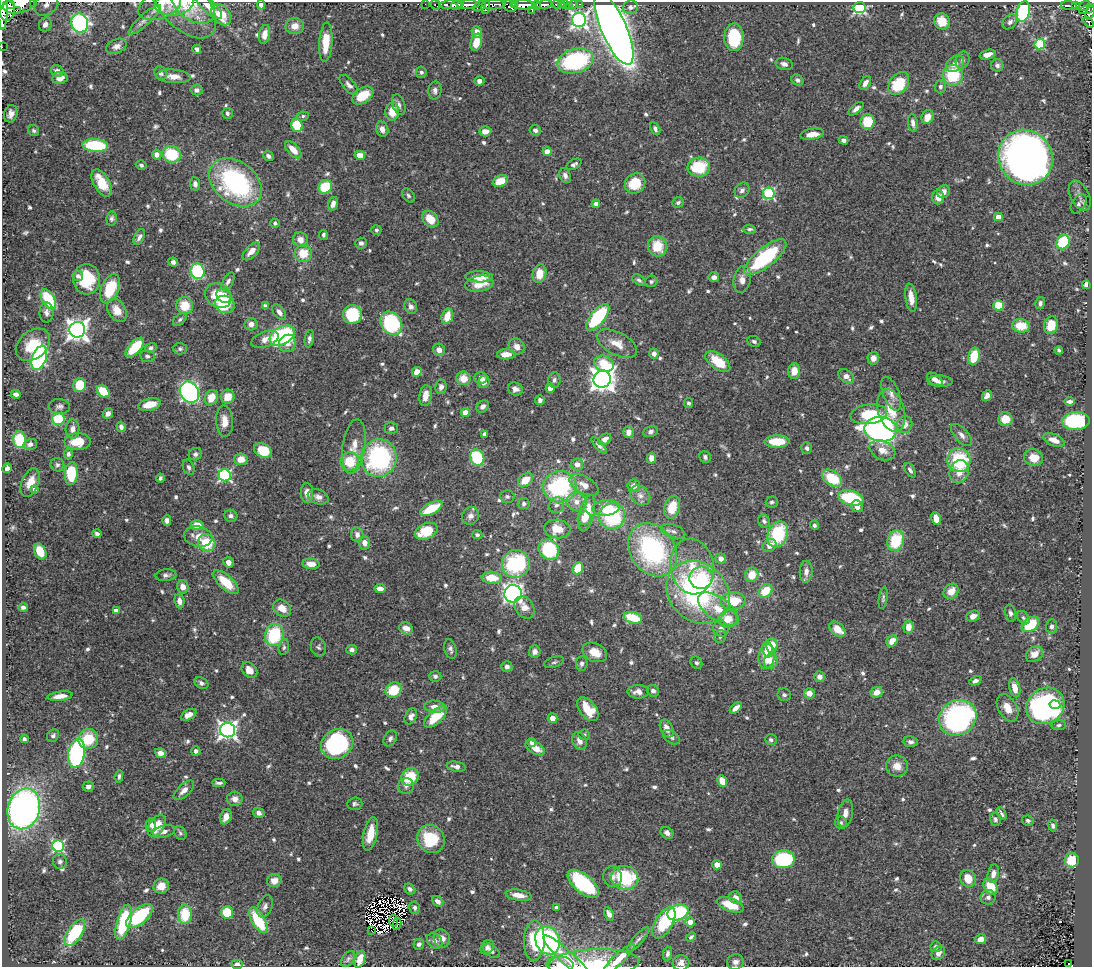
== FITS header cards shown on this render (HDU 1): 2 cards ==
NAXIS1  =                 1090
NAXIS2  =                  965

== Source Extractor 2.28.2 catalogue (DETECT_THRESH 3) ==
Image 1090 x 965 px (HDU 1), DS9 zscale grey, 1 PNG px = 1 image px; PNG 1094 x 969 px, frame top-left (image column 1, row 965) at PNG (2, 2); each listed source drawn as its Kron ellipse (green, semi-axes under 4 px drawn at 4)
Background 0.536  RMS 0.024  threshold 0.0734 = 3 sigma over >= 5 px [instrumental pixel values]
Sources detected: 717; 4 with non-positive FLUX_AUTO (blend fragments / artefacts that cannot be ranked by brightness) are neither listed nor drawn; of the other 713, the 500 brightest by FLUX_AUTO listed and drawn (213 fainter detections omitted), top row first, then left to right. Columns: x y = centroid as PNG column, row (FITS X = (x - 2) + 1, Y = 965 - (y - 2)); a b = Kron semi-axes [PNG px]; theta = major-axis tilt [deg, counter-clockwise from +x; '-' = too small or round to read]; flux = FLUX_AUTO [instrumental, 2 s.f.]
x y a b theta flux
34 2 3 2 - 23
174 3 19 12 9 14
10 4 3 2 - 260
19 4 16 9 12 1700
193 4 24 15 -36 24
425 4 2 2 - 4.3
515 4 3 3 - 150
556 4 4 3 - 87
562 4 3 2 - 17
565 4 3 3 - 93
574 4 3 3 - 27
579 4 3 2 - 9.1
46 5 13 10 32 13
160 5 22 13 21 28
184 5 41 23 -47 47
261 5 5 4 - 6.4
436 5 5 3 - 12
451 5 12 4 2 200
456 5 5 5 - 220
468 5 11 4 1 820
494 5 12 4 0 310
523 5 11 5 -1 1200
537 5 4 3 - 200
544 5 8 4 11 360
208 6 17 6 -43 17
479 6 7 4 30 130
510 6 7 5 -30 310
569 6 3 2 - 4.7
1069 6 8 4 -4 81
1075 6 4 3 - 79
1084 6 6 3 36 110
486 7 7 3 84 170
630 7 7 6 - 6.1
860 8 6 5 - 260
3 9 20 4 88 1300
1088 9 9 4 21 220
17 10 3 2 - 5100
532 10 4 3 - 170
8 11 10 7 78 930
1023 12 10 6 77 170
1090 13 7 3 69 120
221 15 12 8 -51 37
145 20 21 5 42 11
579 20 7 7 - 530
942 21 8 7 - 31
1010 22 8 6 46 6.9
1088 22 6 4 -50 96
80 23 9 8 - 380
45 24 7 6 - 11
295 26 9 8 - 14
614 29 39 12 -66 2600
477 32 6 5 - 15
265 34 9 5 77 12
734 37 14 9 89 91
326 42 19 6 86 41
476 42 9 5 73 33
1040 44 5 5 - 130
116 46 10 7 22 8.6
2 47 2 2 - 4.4
197 49 4 4 - 4.7
988 55 8 4 16 11
963 60 8 6 67 5.2
575 61 18 12 16 220
784 64 9 6 -15 7.6
955 64 10 7 36 13
997 65 6 6 - 5.8
57 71 6 5 - 5.8
421 72 5 5 - 4.7
161 73 7 6 - 5.3
953 75 10 10 - 82
173 76 17 6 -4 14
60 78 8 6 8 11
797 80 6 5 - 4.1
479 81 5 4 - 8.2
865 83 7 4 56 9.1
899 83 13 9 53 68
349 85 12 6 -49 7.7
940 87 6 5 - 5.7
197 90 6 5 - 6.1
435 90 9 6 82 7.1
363 96 12 7 33 41
399 105 10 6 -72 6.1
856 109 9 4 40 7.7
392 112 9 7 88 29
227 113 5 5 - 4.5
11 114 9 6 74 12
303 116 6 4 10 3.8
927 117 7 5 63 17
868 122 7 7 - 58
913 123 9 5 -83 7.4
297 125 7 5 -74 62
382 129 8 6 -73 10
655 129 7 4 -61 4.7
535 130 6 5 - 4.8
34 131 6 5 - 4.2
485 131 6 5 - 13
812 134 12 5 9 19
843 140 5 4 - 6.2
95 145 13 6 -4 120
293 150 10 5 -47 18
547 151 4 4 - 23
157 154 5 4 - 9.2
172 154 9 8 - 72
360 155 5 4 - 18
268 156 6 4 -42 4.6
1025 157 28 26 -53 1300
574 164 8 5 30 4.7
141 165 5 4 - 4
699 167 11 9 10 73
565 176 8 5 -70 6.5
500 181 8 5 21 30
235 182 29 21 -38 280
102 183 15 8 -61 44
635 183 11 9 42 51
195 184 6 5 - 7.3
325 187 7 6 - 60
742 190 8 6 48 5.9
943 192 7 6 - 8.7
769 193 6 5 - 190
408 195 8 5 -52 4
1080 196 16 9 -63 9.1
938 197 7 6 - 14
678 202 6 5 - 3.9
333 204 7 4 74 10
596 204 4 4 - 7.3
1079 204 10 6 56 5.4
998 217 4 4 - 23
112 218 7 5 82 4.1
430 219 9 7 -46 30
275 223 5 4 - 4
750 229 6 4 -4 4
376 230 5 4 - 3.7
323 235 5 4 - 3.9
139 237 8 5 63 6.5
300 240 7 7 - 14
1063 242 7 6 - 75
361 243 6 5 - 5.3
657 246 10 9 - 41
251 251 11 5 46 13
303 253 8 8 - 35
765 257 26 9 38 170
173 262 5 4 - 5.6
197 271 8 7 - 170
539 274 9 7 78 26
78 276 5 5 - 6.1
479 277 14 5 -2 20
714 277 5 5 - 9
87 279 15 13 -86 72
742 279 13 8 78 15
639 280 7 4 -37 3.8
651 281 6 5 - 3.7
228 282 10 5 61 5.7
479 284 14 8 10 31
1086 285 4 4 - 11
110 289 15 9 67 62
218 296 14 11 -36 43
224 296 8 6 -46 21
911 298 14 5 -82 18
48 299 11 6 -59 87
1040 303 6 4 78 4.7
225 304 10 8 -18 75
185 305 9 8 - 36
999 305 5 5 - 47
265 306 4 4 - 5.4
411 307 7 6 - 7.7
117 310 13 8 -59 23
279 312 9 5 -52 7.9
46 313 10 7 -89 7.1
352 315 9 9 - 80
447 316 8 5 73 24
598 317 16 7 51 140
180 319 8 5 44 3.5
391 323 12 10 -53 160
251 324 6 6 - 9.9
1051 325 9 7 75 36
1021 326 9 6 -8 38
77 330 8 8 - 1300
282 336 13 8 31 190
265 339 14 7 20 14
309 339 9 4 79 4.9
754 341 7 5 -25 4.6
287 343 9 8 - 13
617 344 22 11 -28 23
33 345 19 13 40 44
517 346 8 7 - 12
135 347 12 6 47 63
151 348 6 5 - 4.7
180 349 7 6 - 3.7
439 350 6 6 - 11
1059 350 4 3 - 4
506 354 9 5 2 18
654 354 5 4 - 7.7
147 356 7 6 - 4.4
974 356 9 5 77 44
39 358 13 7 70 280
873 358 6 5 - 12
718 362 14 7 -37 49
604 364 10 7 -22 42
794 371 8 6 86 22
417 372 5 4 - 21
846 376 9 6 -38 9.9
463 378 7 7 - 25
481 378 6 5 - 8.6
602 379 9 8 - 1700
935 379 9 5 -36 9.6
554 380 8 6 86 5
940 381 12 6 -2 8.9
484 382 6 5 - 11
80 385 7 6 - 41
441 387 7 5 84 7.2
550 388 5 4 - 8.1
515 389 7 6 - 8.3
103 391 7 5 -42 47
189 392 11 9 -55 520
16 394 5 4 - 7.2
891 394 18 8 -69 13
425 396 10 6 81 15
987 396 6 4 51 9.6
228 397 7 7 - 25
211 398 8 6 64 28
540 400 5 5 - 5.3
1069 401 5 3 - 5.9
688 403 5 4 - 3.8
149 405 11 6 14 26
59 406 10 7 -2 6.2
483 406 7 5 42 8.6
891 410 22 13 -73 42
108 413 5 4 - 8.8
465 413 4 4 - 34
869 414 18 9 7 47
58 419 6 6 - 81
1005 419 7 7 - 26
224 421 16 8 -87 18
1076 421 14 9 2 150
905 424 9 7 68 14
121 427 5 4 - 6.7
391 428 6 6 - 6.4
72 429 10 7 88 10
881 429 16 12 -8 910
628 432 6 5 - 10
651 432 7 5 15 5.2
485 434 4 4 - 8.2
961 435 13 6 -47 9.5
605 439 7 5 33 8.6
20 440 8 6 -84 110
1054 440 11 6 -23 16
777 441 12 6 1 41
77 442 13 8 0 34
30 444 7 5 16 7.4
599 445 10 4 -49 5.8
354 446 28 11 82 26
807 448 6 5 - 4.4
263 450 9 6 -29 53
882 450 13 9 -25 18
68 454 5 4 - 4.5
195 454 7 6 - 5.1
477 457 8 7 - 110
705 457 6 5 - 5.1
379 458 19 18 - 240
651 458 5 4 - 12
1033 458 9 8 - 28
241 459 6 6 - 21
959 460 12 11 - 110
350 461 9 9 - 49
577 464 6 6 - 11
57 465 7 6 - 4.3
189 467 8 5 -67 4.9
7 468 5 4 - 4.8
910 470 8 4 -56 5.5
959 472 12 9 68 22
71 473 11 6 85 81
225 475 6 6 - 250
160 478 4 3 - 3.8
832 478 11 7 -33 66
525 480 8 6 40 28
30 483 15 8 68 21
584 485 16 8 -29 15
634 486 6 6 - 8.8
560 487 16 16 - 190
34 490 4 4 - 6
307 493 10 6 -88 13
640 495 11 9 -41 9.7
507 496 7 6 - 4.4
318 497 10 7 -18 8.8
851 498 13 7 -13 110
576 502 10 9 - 14
772 502 6 5 - 3.7
524 503 6 5 - 5
556 505 8 7 - 7.3
857 506 6 5 - 12
672 507 12 7 72 40
606 508 14 7 7 36
431 509 12 5 28 55
587 513 18 7 76 34
231 516 6 6 - 5.4
470 516 9 8 - 8.1
612 516 13 13 - 120
584 518 7 6 - 19
936 519 6 4 -68 23
167 520 5 4 - 6.2
764 521 6 5 - 4.6
197 525 6 5 - 28
814 525 5 4 - 3.7
557 529 13 9 -7 30
426 531 12 7 25 57
673 531 12 6 -20 7
97 534 4 4 - 4.4
778 534 13 10 66 100
357 535 7 6 - 7.6
477 535 5 4 - 3.5
198 537 14 10 -10 21
896 541 11 8 73 73
207 543 9 8 - 61
365 543 6 5 - 11
770 546 7 6 - 14
549 550 11 9 -47 120
653 550 28 22 -55 250
40 551 8 5 -64 39
721 558 5 5 - 9.3
228 562 6 5 - 10
311 564 8 5 -6 14
516 564 14 13 - 150
692 567 28 21 -80 55
578 568 6 5 - 44
806 572 11 6 86 11
166 575 10 6 4 5.6
752 575 7 6 - 30
492 578 10 6 -4 37
701 578 12 11 - 46
226 582 16 7 -42 46
183 587 6 6 - 15
380 589 5 4 - 11
765 591 8 6 49 43
951 591 8 7 - 21
698 592 34 28 -44 340
513 594 9 8 - 580
883 598 11 4 81 3.9
179 601 7 5 -82 8.8
733 601 13 8 6 59
23 607 4 4 - 5.2
282 608 10 7 -38 20
524 608 12 9 -55 16
719 609 24 11 -36 35
116 610 4 4 - 11
1010 613 9 5 -78 5.4
973 616 7 5 20 12
633 618 9 5 -15 59
1023 618 7 5 -48 3.8
728 619 9 8 - 27
1030 624 10 6 36 75
1052 626 7 5 87 5.8
908 627 6 5 - 19
406 628 7 6 - 15
721 629 8 7 - 9.7
837 629 9 6 -40 23
274 635 11 9 73 100
720 636 6 5 - 3.8
892 641 6 5 - 19
772 645 7 5 90 33
284 647 8 5 79 3.7
318 647 10 7 -75 4.6
450 649 10 6 -74 5.6
768 649 8 5 -80 13
352 650 5 4 - 5.3
535 652 6 5 - 8.3
595 652 13 9 -26 24
1034 654 9 7 38 15
767 656 12 8 80 38
771 661 7 6 - 14
554 662 10 5 18 4.5
582 663 7 6 - 5.3
696 663 6 5 - 4
507 666 5 5 - 7.8
249 670 9 6 -43 18
435 676 6 5 - 4.4
819 677 5 5 - 11
975 681 6 4 23 6.4
201 683 7 5 -29 5.1
1015 688 10 5 -76 17
393 690 8 7 - 49
653 691 6 6 - 5.8
638 692 10 6 1 12
877 692 6 5 - 14
809 693 5 5 - 14
784 695 7 6 - 5.1
60 696 13 4 7 13
1055 705 5 4 - 59
1045 706 20 17 38 460
435 707 10 6 -4 10
736 708 7 4 43 11
1008 708 15 9 -60 21
588 709 14 8 -51 43
189 715 8 5 27 12
411 716 8 5 65 7.1
436 717 14 7 43 50
553 718 5 5 - 16
958 718 19 17 34 380
1059 725 7 5 4 3.6
667 729 9 6 -63 14
228 730 7 7 - 750
584 735 5 5 - 4.7
53 736 6 5 - 4.8
671 737 9 6 -36 5.9
390 738 8 6 59 5.2
24 739 4 4 - 4.3
88 739 10 9 - 50
771 740 6 5 - 4.3
579 741 9 7 -64 11
532 742 4 4 - 16
910 742 7 5 -7 6.3
337 744 17 14 33 250
535 748 11 6 -30 22
196 751 5 4 - 4.1
77 753 14 8 80 290
160 753 5 4 - 11
897 766 11 10 - 19
456 767 9 5 -10 7.2
119 776 6 3 85 4
410 777 9 8 - 55
722 781 6 4 -66 33
219 783 7 3 -1 4.1
406 786 8 8 - 5.6
88 787 5 5 - 7
184 790 13 6 42 10
235 799 8 7 - 10
355 804 7 6 - 4.6
24 809 21 16 73 740
259 813 6 5 - 6.7
845 813 14 7 78 12
1002 814 7 3 -61 3.7
226 817 8 5 70 14
995 819 7 5 -76 4.5
1028 820 6 5 - 4.4
841 823 6 6 - 3.6
151 825 7 5 76 6
157 826 12 7 58 43
1053 826 6 4 -79 4.2
164 831 11 6 15 8.1
180 833 7 5 -59 3.8
667 833 7 5 -36 6.4
370 834 17 7 78 30
431 839 14 13 - 76
58 846 6 5 - 230
783 859 11 9 1 140
1072 860 7 7 - 42
60 861 7 7 - 5.1
717 865 5 4 - 12
993 874 9 5 76 10
612 877 10 9 - 10
625 878 13 12 - 130
968 878 8 7 - 28
274 881 7 6 - 18
583 884 19 9 -40 180
161 886 8 7 - 17
990 886 8 6 -57 44
410 889 6 5 - 6
518 895 13 5 -9 17
988 897 7 7 - 6.6
736 898 6 6 - 11
438 901 6 4 -38 9.2
730 905 14 6 -20 37
265 906 11 7 68 7.7
556 907 4 3 - 4.2
415 908 6 5 - 4.1
227 912 6 6 - 54
678 912 11 7 19 160
185 914 9 7 88 58
609 914 7 4 -66 7.6
139 916 16 7 40 130
258 920 14 6 -60 88
393 921 6 3 -84 3.6
124 922 18 7 75 120
690 922 5 4 - 15
664 923 17 9 60 80
397 924 6 3 78 5.1
371 931 3 2 - 4.5
75 933 15 7 58 130
691 937 5 4 - 3.6
442 938 9 8 - 12
638 939 16 5 48 6.1
981 939 5 5 - 15
548 940 14 12 -65 240
435 941 8 7 - 8.7
534 941 20 10 88 69
419 944 5 5 - 5.9
487 947 8 6 50 5.1
936 947 5 5 - 3.7
491 951 9 6 -36 6.2
938 953 7 6 - 8.1
668 954 7 4 78 4.2
348 959 9 5 56 4.1
360 959 9 5 71 24
619 959 20 5 43 23
569 960 34 7 -43 30
735 962 8 7 - 8.7
594 963 45 14 3 62
681 963 8 7 - 8.5
237 964 6 4 0 7.8
560 964 13 8 -4 12
1068 964 3 2 - 4.8
At the frame edge (FLAGS 8, measured only in part): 16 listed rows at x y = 34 2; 174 3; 19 4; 46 5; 160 5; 184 5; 261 5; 3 9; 1090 13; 1088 22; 2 47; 360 959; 619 959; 594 963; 237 964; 560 964
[213 fainter detections neither listed nor drawn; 4 non-positive-flux detections neither listed nor drawn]